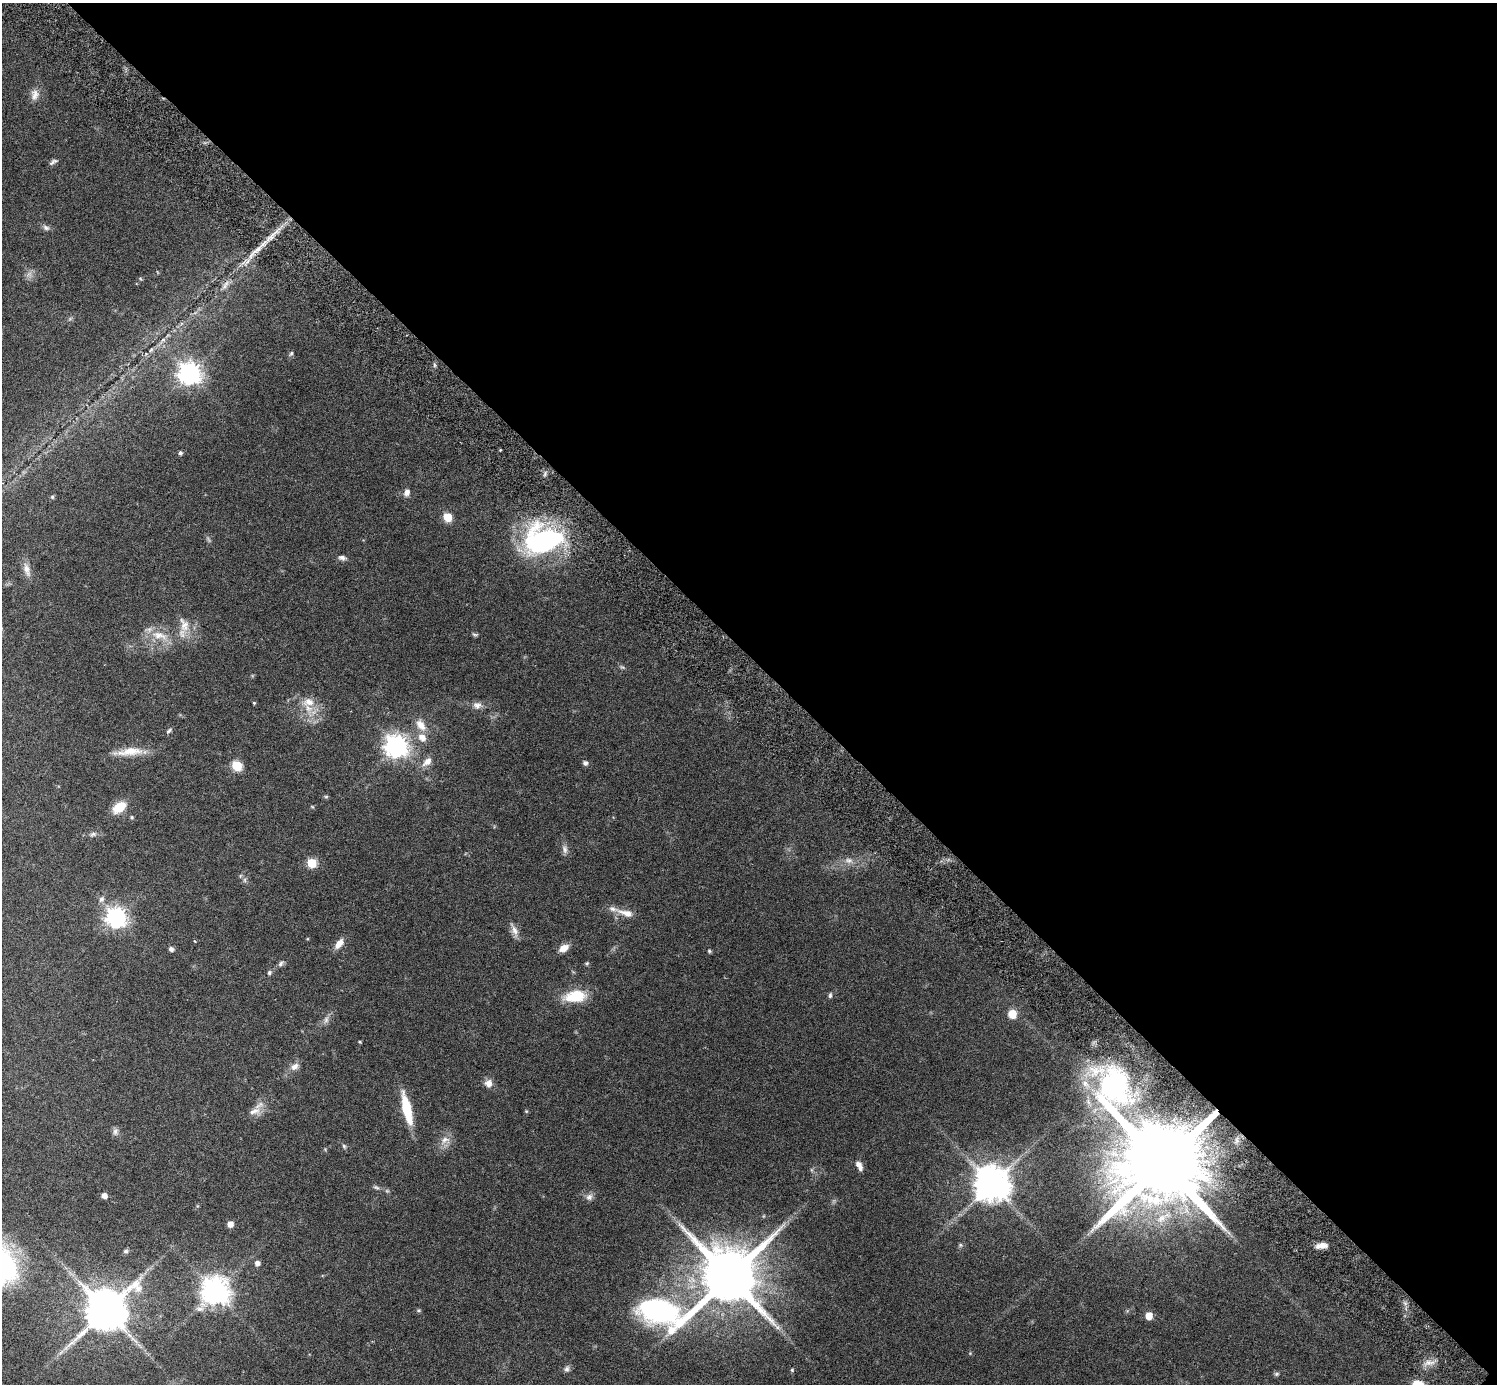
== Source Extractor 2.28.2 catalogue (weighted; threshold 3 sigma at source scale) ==
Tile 8 of 4 x 4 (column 4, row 2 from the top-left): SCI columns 4531-6025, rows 2961-4342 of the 6029 x 6026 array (HDU 1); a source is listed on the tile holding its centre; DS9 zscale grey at full resolution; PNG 1499 x 1386 px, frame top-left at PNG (2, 3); no overlay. Shown black and unused: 48% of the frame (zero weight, under 3 of 6 exposures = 3% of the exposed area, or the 3 px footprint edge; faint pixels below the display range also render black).
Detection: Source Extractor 2.28.2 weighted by HDU 2 'WHT'; one run over the whole footprint, this tile lists its part. Background 0.0569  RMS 0.0044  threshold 0.0178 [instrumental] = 3 sigma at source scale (4.09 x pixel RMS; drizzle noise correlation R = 1.36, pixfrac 0.8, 0.05/0.05 arcsec/px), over >= 5 px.
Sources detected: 94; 4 inside a brighter listed object's ellipse — not listed separately; the other 90 listed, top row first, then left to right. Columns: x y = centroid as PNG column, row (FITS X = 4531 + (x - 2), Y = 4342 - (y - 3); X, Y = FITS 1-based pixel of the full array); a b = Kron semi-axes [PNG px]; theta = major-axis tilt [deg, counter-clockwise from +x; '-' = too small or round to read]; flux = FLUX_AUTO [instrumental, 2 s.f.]
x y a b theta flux
35 95 16 11 82 3.2
53 162 12 5 28 1
46 228 10 6 -26 1.3
257 249 45 6 45 8.5
29 274 9 8 - 1.9
140 278 6 3 -20 0.42
225 285 17 6 54 2.7
163 340 7 4 19 0.77
151 350 7 4 45 0.74
291 353 7 4 62 0.73
434 365 6 4 -72 0.6
189 373 8 7 - 320
180 453 5 4 - 0.93
407 492 9 7 77 2
52 497 6 5 - 0.57
447 517 6 5 - 14
542 540 42 29 11 71
342 558 11 6 -13 1.3
27 570 21 8 -73 3
184 625 24 13 -77 6.2
475 634 9 4 -13 0.69
159 635 28 10 -14 7.6
622 667 7 4 -42 0.7
254 703 3 3 - 0.44
477 705 13 10 -2 2.5
309 708 15 10 -48 5
421 725 16 10 -54 4.5
169 731 9 4 48 0.86
396 746 8 8 - 330
129 752 41 10 6 7.7
427 762 14 9 42 3.2
585 763 5 5 - 1.3
237 766 6 5 - 22
326 796 6 4 1 0.51
312 806 5 3 - 0.4
119 807 13 9 35 9.5
132 817 5 4 - 0.57
93 834 10 6 18 1.3
565 849 13 6 -78 1.7
849 860 12 8 -6 2.6
312 863 6 5 - 17
245 880 7 4 -90 0.78
101 899 9 7 58 1.6
626 913 24 8 -17 4.3
116 918 8 7 - 250
514 930 19 7 -68 2.6
195 941 4 3 - 0.37
339 943 15 8 53 3.3
563 948 10 7 32 4
171 949 5 5 - 1.3
709 951 5 4 - 0.51
281 963 9 6 47 1.2
587 963 5 5 - 0.54
269 973 6 5 - 0.88
830 995 8 5 83 0.78
575 996 25 13 9 13
1012 1014 6 5 - 10
326 1020 10 6 79 1.6
360 1042 4 3 - 0.44
294 1066 11 8 36 2.5
1094 1071 35 17 11 15
488 1083 9 8 - 2.9
1088 1102 9 5 -70 1.6
407 1109 33 9 -77 15
255 1111 19 9 22 3.8
526 1111 5 4 - 0.44
115 1132 10 8 85 1.4
445 1140 16 9 33 3.3
344 1146 7 5 -68 0.68
1162 1163 28 25 -66 9400
859 1166 12 6 -64 2.2
992 1184 10 10 - 1100
376 1187 9 5 -27 0.97
104 1196 5 5 - 2.4
589 1197 10 9 - 1.8
230 1224 5 5 - 3.2
960 1245 6 5 - 0.66
1321 1245 15 6 5 3.1
126 1251 6 6 - 0.91
257 1263 5 5 - 1.9
729 1276 16 15 - 3700
215 1291 9 9 - 530
106 1310 13 11 40 1700
418 1310 5 5 - 0.66
657 1310 108 34 -9 91
1149 1316 5 5 - 6.6
1428 1363 10 5 0 2
567 1369 8 7 - 1.2
792 1370 5 4 - 0.46
1277 1374 7 5 1 0.74
Overlapping masked pixels (flux is a lower limit): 1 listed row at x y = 1162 1163